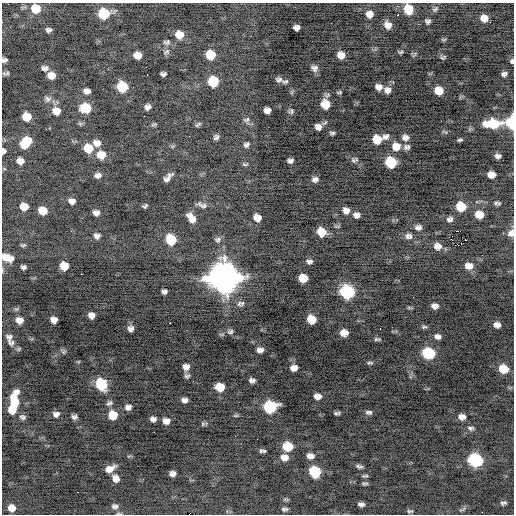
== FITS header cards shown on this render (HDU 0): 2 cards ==
NAXIS1  =                  512 / Axis length
NAXIS2  =                  512 / Axis length

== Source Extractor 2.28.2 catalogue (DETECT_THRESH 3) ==
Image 512 x 512 px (HDU 0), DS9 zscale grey, 1 PNG px = 1 image px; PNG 516 x 516 px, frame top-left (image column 1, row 512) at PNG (2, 3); no overlay
Background -0.546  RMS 0.83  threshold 2.49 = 3 sigma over >= 5 px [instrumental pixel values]
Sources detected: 186; all 186 listed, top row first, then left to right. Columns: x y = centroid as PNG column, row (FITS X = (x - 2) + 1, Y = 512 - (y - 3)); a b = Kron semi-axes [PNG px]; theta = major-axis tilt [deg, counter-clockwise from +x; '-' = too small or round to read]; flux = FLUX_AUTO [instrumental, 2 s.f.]
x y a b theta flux
35 9 9 8 - 950
408 9 8 7 - 1500
435 9 9 6 38 130
104 13 9 8 - 2400
369 14 7 7 - 400
398 15 3 2 - 120
484 18 8 7 - 540
428 21 5 5 - 140
490 22 2 2 - 29
388 25 7 6 - 410
297 28 6 5 - 220
48 30 5 4 - 150
179 35 8 7 - 710
443 39 8 4 8 70
167 42 9 6 2 140
167 52 10 5 48 150
401 52 8 4 26 82
138 55 7 6 - 570
210 55 7 7 - 1400
341 55 7 6 - 490
443 57 8 4 25 85
4 60 5 4 - 150
512 61 5 4 - 110
146 67 2 2 - 130
45 68 9 6 -5 190
314 68 9 8 - 240
7 73 7 5 38 110
163 74 6 4 0 130
504 74 6 4 9 160
51 75 7 6 - 490
147 75 3 2 - 86
279 80 9 7 -6 180
213 81 8 8 - 1800
285 81 8 5 8 120
122 87 8 7 - 2000
378 87 7 6 - 320
387 90 8 8 - 310
86 91 8 5 -51 190
88 91 6 3 -52 120
439 91 7 7 - 880
339 92 7 4 9 74
47 99 9 7 -62 190
325 104 8 8 - 1200
147 107 6 5 - 200
85 108 9 7 -3 1400
267 110 6 6 - 300
56 111 9 8 - 520
291 111 7 6 - 130
27 116 7 6 - 900
144 116 2 2 - 51
246 120 9 6 28 130
511 122 10 7 89 1900
154 124 10 4 11 79
198 124 8 3 34 89
492 124 16 7 2 2100
318 127 8 7 - 320
332 133 6 4 3 110
216 137 5 4 - 130
385 137 10 7 24 210
405 137 8 6 -5 260
377 139 7 7 - 1100
460 140 5 3 - 91
26 142 12 8 46 1400
97 143 9 8 - 380
246 145 7 6 - 150
396 146 10 9 - 690
407 147 8 6 10 170
88 148 9 8 - 1100
3 151 5 4 - 240
101 155 9 8 - 810
498 156 6 4 3 190
354 160 9 5 13 130
20 161 7 6 - 380
290 161 5 4 - 170
391 162 8 7 - 2500
245 164 8 4 10 78
98 175 7 5 11 210
491 175 7 6 - 600
168 178 11 4 44 260
315 179 7 6 - 220
72 201 6 5 - 260
496 203 7 6 - 130
202 205 13 5 -23 180
145 206 5 3 - 91
24 207 7 6 - 670
461 207 8 7 - 1500
346 210 8 7 - 340
42 211 7 6 - 820
96 213 6 5 - 240
356 215 7 6 - 250
479 215 7 6 - 920
191 218 10 6 -53 500
257 218 7 6 - 510
450 219 8 6 10 200
418 227 8 7 - 220
458 231 4 2 - 5000
321 232 8 7 - 990
511 233 9 8 - 320
97 236 7 6 - 200
408 236 10 7 -11 230
451 239 3 2 - 870
171 240 8 7 - 2100
218 240 9 7 14 150
465 240 3 2 - 160
23 245 8 4 7 80
458 245 3 2 - 10000
437 246 9 8 - 400
7 258 12 7 -19 710
309 261 8 6 -6 170
64 266 7 7 - 940
469 266 9 7 -3 480
23 267 5 4 - 140
81 274 2 2 - 100
223 278 12 11 - 82000
303 278 7 6 - 1000
164 292 5 4 - 170
347 292 9 8 - 6600
435 306 6 5 - 270
91 315 6 6 - 310
311 319 7 6 - 1100
19 320 7 6 - 440
54 320 6 6 - 350
170 323 3 2 - 510
497 325 7 5 -10 310
424 327 8 4 5 94
380 328 3 2 - 86
131 329 5 5 - 210
230 332 9 7 16 160
344 333 7 6 - 520
438 336 8 5 -9 220
9 337 9 8 - 220
377 339 9 4 6 110
12 343 11 8 -13 250
260 350 7 5 4 250
63 352 7 4 89 88
428 353 8 7 - 3700
370 363 8 4 9 92
186 367 7 6 - 310
294 368 7 5 6 360
503 369 8 7 - 1100
187 376 7 6 - 120
250 380 7 4 80 120
253 380 7 5 63 120
101 384 9 7 -59 2900
220 387 8 6 -3 1100
317 396 7 5 -2 360
184 400 6 5 - 220
14 401 17 8 85 1700
109 403 8 5 27 130
128 407 7 6 - 220
270 407 9 7 4 4400
12 410 8 7 - 790
369 412 8 5 -5 140
337 413 5 3 - 100
56 414 7 6 - 210
113 415 8 7 - 1100
236 415 6 4 1 77
23 417 9 6 -22 150
74 417 5 4 - 160
462 417 8 6 -3 350
153 419 6 5 - 210
166 421 7 6 - 330
203 424 7 5 46 86
471 428 9 6 -4 140
235 436 2 2 - 170
288 446 8 7 - 1400
262 451 7 4 -6 130
310 456 7 5 -3 350
284 457 9 7 -3 440
475 460 9 8 - 5900
359 466 8 4 -9 130
110 469 10 6 24 490
315 471 8 7 - 2600
172 474 6 5 - 260
365 476 8 4 4 87
115 478 9 7 -52 350
365 483 10 3 0 91
77 492 2 2 - 47
285 499 7 4 -19 77
503 503 6 3 1 100
361 504 6 4 -3 170
115 506 9 7 -15 210
12 508 7 7 - 460
285 509 6 3 -3 120
410 511 7 4 -6 94
482 512 2 2 - 280
At the frame edge (FLAGS 8, measured only in part): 8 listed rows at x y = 408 9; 4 60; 512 61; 511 122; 3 151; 511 233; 7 258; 115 506